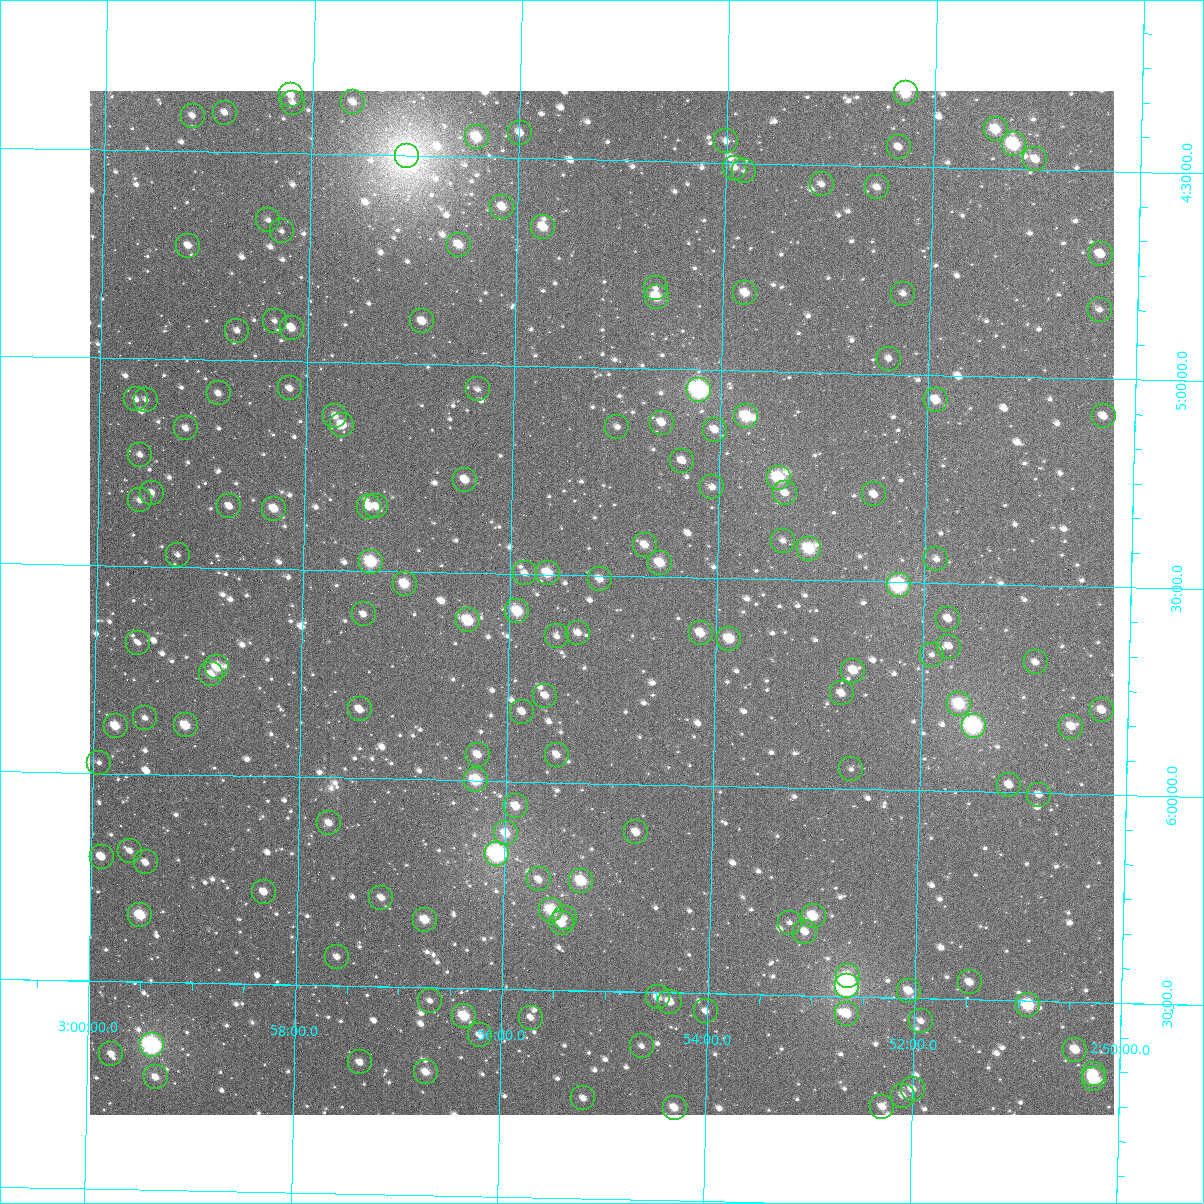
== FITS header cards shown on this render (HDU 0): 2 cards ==
NAXIS1  =                 1024
NAXIS2  =                 1024

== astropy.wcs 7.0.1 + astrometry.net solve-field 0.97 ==
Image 1024 x 1024 px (HDU 0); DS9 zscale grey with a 90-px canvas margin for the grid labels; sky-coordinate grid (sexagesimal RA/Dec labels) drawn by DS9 from the SOLVED WCS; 157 Tycho-2 reference stars matched to detected sources circled (green)
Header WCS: RA---TAN-SIP/DEC--TAN-SIP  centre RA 02:55:07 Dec +05:34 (43.78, +5.56 deg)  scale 8.66 arcsec/px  FOV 147.8' x 147.9'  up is +179 deg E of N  parity flipped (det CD > 0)
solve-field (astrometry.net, Tycho-2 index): VERIFIED the header's WCS against the Tycho-2 star catalogue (verified at 6 index scales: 13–157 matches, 0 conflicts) and refined it, rather than solving blind
Solved WCS: RA---TAN-SIP/DEC--TAN-SIP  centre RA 02:55:07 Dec +05:34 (43.78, +5.56 deg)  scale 8.66 arcsec/px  FOV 147.8' x 147.9'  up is +179 deg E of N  parity flipped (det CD > 0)
The solver's refit moves the header's centre by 0.5 arcsec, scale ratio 1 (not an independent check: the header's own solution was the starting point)
Tycho-2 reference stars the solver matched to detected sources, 157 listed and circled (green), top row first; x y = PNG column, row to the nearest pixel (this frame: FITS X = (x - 90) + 1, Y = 1024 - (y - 91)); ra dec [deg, ICRS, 3 dp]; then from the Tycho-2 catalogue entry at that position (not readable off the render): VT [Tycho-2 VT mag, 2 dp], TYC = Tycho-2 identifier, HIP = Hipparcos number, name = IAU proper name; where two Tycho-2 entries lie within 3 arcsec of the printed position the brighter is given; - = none
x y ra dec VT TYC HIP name
906 93 43.070 +4.323 9.56 51-415-1 - -
291 95 44.553 +4.359 11.06 51-650-1 - -
353 102 44.402 +4.374 11.54 51-556-1 - -
293 103 44.548 +4.378 11.59 51-764-1 - -
225 113 44.711 +4.405 11.67 51-337-1 - -
193 116 44.789 +4.414 11.56 51-558-1 - -
996 129 42.851 +4.406 9.96 51-530-1 - -
520 133 43.998 +4.440 11.65 51-930-1 - -
477 137 44.103 +4.452 9.65 51-883-1 - -
726 141 43.500 +4.448 11.66 51-746-1 13510 -
1014 144 42.806 +4.440 8.74 51-430-1 13306 -
899 147 43.084 +4.454 11.89 51-859-1 - -
407 156 44.269 +4.501 6.36 51-704-1 13756 -
1035 159 42.754 +4.476 11.04 51-943-1 - -
735 168 43.479 +4.512 11.63 51-471-1 - -
744 171 43.456 +4.519 12.11 51-775-1 - -
822 184 43.268 +4.547 11.60 51-694-1 - -
877 187 43.134 +4.551 11.38 51-323-1 - -
502 207 44.037 +4.618 10.79 51-793-1 - -
268 220 44.601 +4.661 12.09 51-355-1 - -
543 227 43.938 +4.664 10.01 51-666-1 - -
282 231 44.568 +4.687 12.92 51-783-1 - -
459 245 44.140 +4.712 10.42 51-423-1 - -
188 246 44.793 +4.727 11.18 51-695-1 - -
1101 254 42.591 +4.700 10.67 51-260-1 - -
656 288 43.663 +4.806 11.89 51-710-1 - -
745 293 43.447 +4.813 10.54 51-869-1 - -
903 294 43.065 +4.806 11.88 51-230-1 - -
657 297 43.661 +4.827 9.67 51-425-1 - -
1100 310 42.591 +4.834 11.25 51-286-1 - -
275 321 44.581 +4.904 12.52 51-283-1 - -
422 321 44.225 +4.897 10.93 51-271-1 - -
292 328 44.540 +4.919 10.72 51-213-1 - -
237 331 44.671 +4.929 11.52 51-197-1 - -
889 359 43.097 +4.963 11.59 51-233-1 - -
290 388 44.542 +5.065 11.41 54-276-1 - -
478 389 44.087 +5.058 11.83 54-909-1 - -
699 390 43.552 +5.048 7.63 54-1106-1 13526 -
219 393 44.713 +5.081 11.42 54-882-1 - -
136 399 44.912 +5.099 11.62 54-170-1 - -
146 400 44.888 +5.099 11.61 54-965-1 - -
936 400 42.980 +5.060 10.65 54-949-1 - -
335 416 44.430 +5.129 11.55 54-697-1 - -
746 416 43.437 +5.109 9.23 54-318-1 13494 -
1104 416 42.575 +5.090 10.93 54-70-1 - -
662 423 43.642 +5.129 10.79 54-930-1 - -
342 425 44.413 +5.150 10.44 54-1039-1 - -
617 427 43.749 +5.142 11.70 54-1100-1 - -
186 428 44.790 +5.167 11.74 54-829-1 - -
715 430 43.513 +5.143 11.00 54-498-1 - -
140 455 44.899 +5.232 11.51 54-1082-1 - -
682 461 43.590 +5.220 11.02 54-928-1 - -
779 478 43.356 +5.255 8.97 54-1113-1 - -
465 480 44.114 +5.276 10.46 54-460-1 - -
712 487 43.516 +5.282 11.51 54-106-1 - -
152 493 44.870 +5.322 11.23 54-687-1 - -
785 493 43.340 +5.291 11.26 54-1067-1 - -
874 494 43.125 +5.290 11.18 54-1040-1 - -
140 500 44.899 +5.342 11.48 54-218-1 - -
229 506 44.682 +5.351 10.93 54-676-1 - -
376 506 44.327 +5.345 11.05 54-883-1 - -
369 507 44.344 +5.346 10.95 54-1061-1 - -
274 509 44.574 +5.355 10.43 54-970-1 - -
783 541 43.342 +5.407 12.28 54-294-1 - -
645 545 43.676 +5.424 10.91 54-1016-1 - -
809 549 43.279 +5.425 9.13 54-108-1 - -
178 555 44.804 +5.472 11.87 54-444-1 - -
936 559 42.971 +5.443 11.51 54-118-1 - -
371 562 44.338 +5.478 8.94 54-997-1 - -
660 563 43.638 +5.467 9.89 54-934-1 - -
525 573 43.965 +5.498 11.30 54-483-1 - -
548 573 43.909 +5.496 9.73 54-833-1 13641 -
600 579 43.784 +5.509 10.99 54-905-1 - -
405 584 44.254 +5.530 9.84 54-146-1 - -
899 585 43.061 +5.508 8.11 54-631-1 - -
517 611 43.981 +5.590 9.44 54-1009-1 - -
364 614 44.353 +5.605 11.39 54-512-1 - -
948 619 42.939 +5.586 11.30 54-991-1 - -
468 620 44.099 +5.615 9.20 54-937-1 - -
578 633 43.833 +5.639 11.25 54-470-1 - -
701 633 43.537 +5.634 10.14 54-581-1 - -
557 636 43.884 +5.649 11.81 54-463-1 - -
729 639 43.467 +5.645 9.74 54-523-1 - -
138 643 44.896 +5.686 12.26 54-842-1 13940 -
949 647 42.936 +5.652 11.75 54-238-1 - -
932 655 42.977 +5.673 12.18 54-683-1 - -
1036 662 42.726 +5.685 11.55 54-56-1 - -
217 667 44.703 +5.740 9.73 54-639-1 - -
853 671 43.166 +5.717 10.56 54-310-1 13410 -
211 674 44.718 +5.757 10.51 54-630-1 - -
842 693 43.192 +5.770 10.96 54-480-1 - -
545 696 43.909 +5.792 11.13 54-714-1 - -
959 704 42.908 +5.790 9.28 54-760-1 - -
360 709 44.357 +5.834 11.13 54-673-1 - -
1102 710 42.562 +5.797 10.58 54-847-1 - -
522 712 43.964 +5.831 11.02 54-637-1 - -
145 718 44.875 +5.865 11.57 54-826-1 - -
186 725 44.777 +5.881 9.92 54-734-1 - -
116 726 44.947 +5.886 10.06 54-288-1 - -
974 726 42.872 +5.842 7.88 54-884-1 - -
1071 727 42.636 +5.838 10.90 54-744-1 - -
478 755 44.070 +5.937 11.00 54-400-1 - -
557 755 43.877 +5.934 11.08 54-306-1 - -
99 763 44.985 +5.975 12.10 54-567-1 - -
851 769 43.165 +5.952 12.19 54-901-1 - -
476 780 44.073 +5.999 9.06 54-917-1 13687 -
1009 785 42.783 +5.982 11.22 54-522-1 - -
1039 795 42.710 +6.003 11.50 54-524-1 - -
516 806 43.974 +6.060 10.61 54-805-1 - -
329 823 44.426 +6.109 11.00 54-989-1 - -
636 832 43.682 +6.116 10.86 54-356-1 - -
506 833 43.998 +6.125 10.46 54-804-1 - -
130 851 44.906 +6.185 11.20 54-967-1 - -
497 854 44.017 +6.175 7.40 54-954-1 13671 -
102 857 44.974 +6.200 11.34 54-794-1 - -
146 862 44.867 +6.213 10.97 54-476-1 - -
539 879 43.915 +6.234 11.37 54-1028-1 - -
581 881 43.813 +6.236 9.41 54-8-1 - -
264 892 44.580 +6.278 10.74 54-891-1 - -
381 898 44.295 +6.286 11.15 54-767-1 - -
551 910 43.884 +6.307 9.16 54-136-1 13632 -
140 915 44.878 +6.340 9.40 54-859-1 13932 -
814 916 43.249 +6.308 9.66 54-1027-1 - -
565 918 43.851 +6.326 11.75 54-814-1 - -
425 920 44.188 +6.337 10.03 54-266-1 - -
562 923 43.858 +6.339 10.31 54-682-1 - -
790 923 43.306 +6.325 11.97 54-437-1 - -
805 932 43.268 +6.347 11.36 54-642-1 - -
337 957 44.400 +6.431 11.52 54-598-1 - -
848 976 43.161 +6.450 10.78 54-28-1 - -
970 982 42.867 +6.459 11.18 54-428-1 - -
847 986 43.165 +6.475 7.81 54-12-1 13408 -
909 991 43.014 +6.483 10.48 54-22-1 - -
658 997 43.621 +6.512 10.84 54-708-1 - -
430 1001 44.173 +6.532 11.66 54-396-1 - -
670 1002 43.591 +6.522 10.47 54-763-1 - -
1028 1005 42.725 +6.510 9.01 54-1029-1 - -
706 1011 43.504 +6.543 11.54 54-132-1 - -
847 1014 43.163 +6.541 10.39 54-32-1 - -
464 1016 44.090 +6.566 9.40 54-651-1 - -
531 1018 43.928 +6.568 10.94 54-952-1 - -
921 1021 42.983 +6.555 11.66 54-36-1 - -
480 1035 44.049 +6.612 11.34 54-885-1 - -
152 1045 44.844 +6.652 7.90 54-174-1 13923 -
642 1046 43.657 +6.630 12.14 54-62-1 - -
1075 1050 42.608 +6.615 10.41 54-435-1 - -
111 1054 44.941 +6.675 11.23 54-495-1 - -
360 1062 44.339 +6.683 10.79 54-1008-1 - -
426 1072 44.179 +6.704 10.54 54-838-1 - -
1094 1074 42.562 +6.671 10.38 54-810-1 - -
156 1077 44.833 +6.729 11.15 54-504-1 - -
1094 1079 42.561 +6.684 9.93 54-946-2 - -
913 1089 43.000 +6.719 11.36 54-34-1 - -
903 1096 43.023 +6.735 11.46 54-656-1 - -
583 1098 43.796 +6.759 11.26 54-856-1 - -
882 1107 43.072 +6.764 10.95 54-210-1 - -
675 1108 43.575 +6.777 10.57 54-832-1 - -